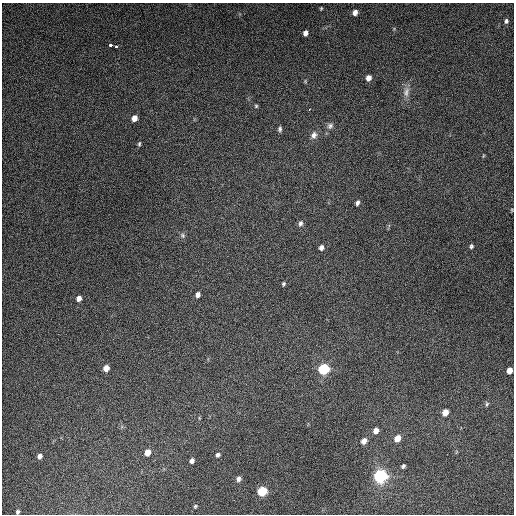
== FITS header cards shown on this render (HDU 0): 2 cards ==
NAXIS1  =                  512
NAXIS2  =                  512

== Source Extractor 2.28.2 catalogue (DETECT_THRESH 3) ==
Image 512 x 512 px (HDU 0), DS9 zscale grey, 1 PNG px = 1 image px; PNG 516 x 516 px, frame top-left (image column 1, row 512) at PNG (2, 3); no overlay
Background 4950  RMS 310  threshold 931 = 3 sigma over >= 5 px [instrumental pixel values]
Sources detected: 43; all 43 listed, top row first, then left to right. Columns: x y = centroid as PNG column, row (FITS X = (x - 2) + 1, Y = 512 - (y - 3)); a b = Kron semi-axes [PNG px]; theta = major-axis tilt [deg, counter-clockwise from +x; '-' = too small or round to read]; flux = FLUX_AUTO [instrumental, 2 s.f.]
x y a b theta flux
321 8 4 3 - 2.1e+04
355 12 6 5 - 1.0e+05
506 21 6 5 - 4.8e+04
305 33 5 5 - 8.7e+04
111 45 3 3 - 9.5e+04
116 46 3 3 - 3.2e+04
368 78 6 5 - 1.2e+05
305 81 6 3 -72 2.1e+04
406 92 15 8 77 1.4e+05
256 106 5 5 - 2.7e+04
134 118 6 5 - 1.6e+05
330 126 9 7 45 7.3e+04
280 129 6 4 80 4.3e+04
314 135 11 8 71 1.0e+05
139 144 7 4 80 3.3e+04
483 156 5 3 - 1.8e+04
357 203 6 4 70 5.7e+04
512 210 5 3 - 1.9e+04
300 223 7 6 - 6.1e+04
183 235 8 6 -54 4.9e+04
471 246 5 4 - 3.8e+04
321 247 6 5 - 7.8e+04
283 284 5 4 - 3.2e+04
198 295 5 4 - 8.8e+04
79 298 6 5 - 1.1e+05
106 368 6 5 - 1.5e+05
324 369 8 7 - 1.1e+06
509 370 5 4 - 1.6e+05
487 404 6 5 - 3.4e+04
445 412 6 5 - 1.9e+05
376 431 6 5 - 1.3e+05
397 438 6 5 - 2.4e+05
364 441 6 5 - 1.3e+05
147 452 6 5 - 1.8e+05
218 455 6 5 - 4.7e+04
40 456 5 5 - 7.8e+04
192 461 5 4 - 6.7e+04
403 466 5 4 - 4.2e+04
381 476 10 9 - 1.6e+06
238 479 7 6 - 7.3e+04
262 491 7 6 - 7.0e+05
195 506 4 4 - 2.9e+04
17 512 4 3 - 3.9e+04
At the frame edge (FLAGS 8, measured only in part): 1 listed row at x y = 17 512